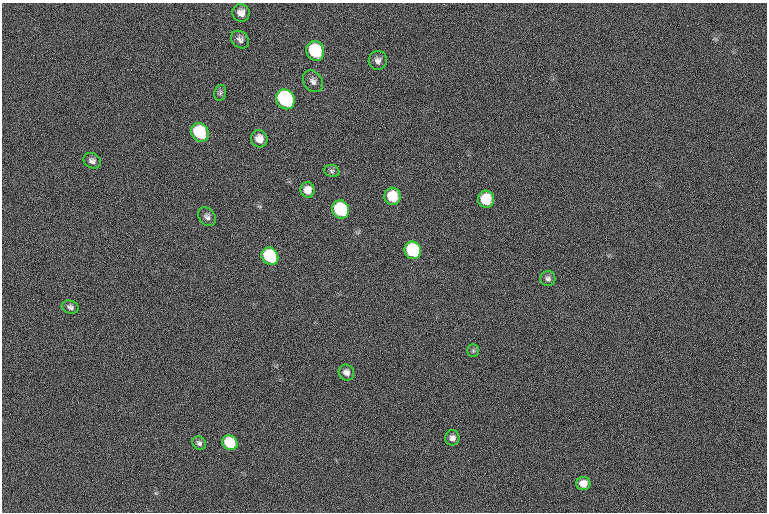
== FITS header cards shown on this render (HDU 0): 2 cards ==
NAXIS1  =                 765  / length of data axis 1
NAXIS2  =                 510  / length of data axis 2

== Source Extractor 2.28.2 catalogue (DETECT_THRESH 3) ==
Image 765 x 510 px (HDU 0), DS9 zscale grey, 1 PNG px = 1 image px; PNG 769 x 514 px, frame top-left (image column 1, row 510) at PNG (2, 3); each listed source drawn as its Kron ellipse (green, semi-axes under 4 px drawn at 4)
Background 35.9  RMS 13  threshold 40.1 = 3 sigma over >= 5 px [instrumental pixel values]
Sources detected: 26; all 26 listed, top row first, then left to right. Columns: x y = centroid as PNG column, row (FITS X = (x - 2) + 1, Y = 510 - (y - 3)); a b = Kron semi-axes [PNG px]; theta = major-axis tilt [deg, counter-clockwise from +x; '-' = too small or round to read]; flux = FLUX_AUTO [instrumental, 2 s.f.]
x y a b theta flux
241 13 9 8 - 6200
240 40 10 7 -42 4100
315 51 10 9 - 57000
378 60 9 9 - 4400
313 81 12 9 -52 4800
220 93 8 6 77 2100
285 99 10 9 - 160000
200 132 10 8 -55 57000
259 139 9 8 - 7900
92 161 9 7 -30 3700
332 171 8 6 -15 2000
308 190 7 7 - 7300
392 196 9 8 - 26000
486 199 8 8 - 27000
341 209 9 8 - 85000
207 217 10 8 -51 3500
413 250 9 8 - 80000
270 256 9 8 - 76000
548 279 7 7 - 2800
70 307 8 6 -18 3000
473 351 6 5 - 1700
346 372 8 7 - 4500
452 438 7 7 - 4300
199 443 7 6 - 2700
230 443 8 7 - 46000
583 484 7 6 - 8800